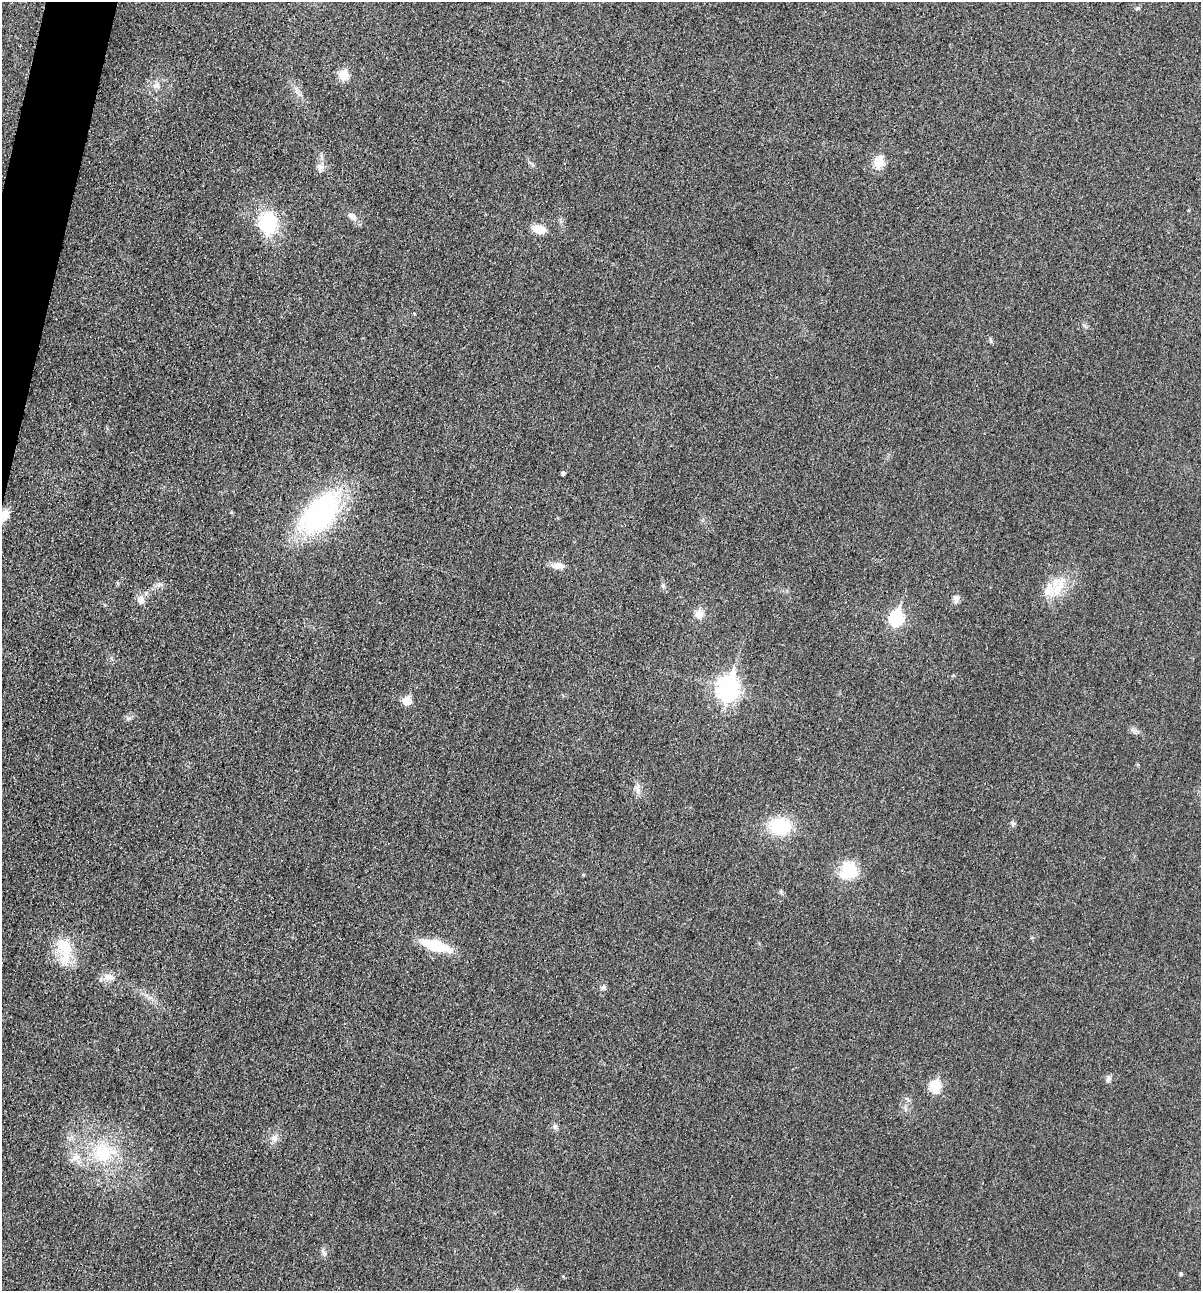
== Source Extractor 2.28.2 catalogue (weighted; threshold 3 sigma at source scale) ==
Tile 11 of 4 x 4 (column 3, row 3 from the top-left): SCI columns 2543-3741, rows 1308-2596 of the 5206 x 5195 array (HDU 1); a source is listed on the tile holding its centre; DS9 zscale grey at full resolution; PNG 1203 x 1293 px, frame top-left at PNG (2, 2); no overlay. Shown black and unused: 2% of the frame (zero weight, under 3 of 4 exposures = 2% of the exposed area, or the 3 px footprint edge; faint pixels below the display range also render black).
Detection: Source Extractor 2.28.2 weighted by HDU 2 'WHT'; one run over the whole footprint, this tile lists its part. Background 0.0289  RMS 0.0059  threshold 0.0264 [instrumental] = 3 sigma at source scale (4.5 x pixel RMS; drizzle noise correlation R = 1.50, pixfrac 1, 0.05/0.05 arcsec/px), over >= 5 px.
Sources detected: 42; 2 inside a brighter listed object's ellipse — not listed separately; the other 40 listed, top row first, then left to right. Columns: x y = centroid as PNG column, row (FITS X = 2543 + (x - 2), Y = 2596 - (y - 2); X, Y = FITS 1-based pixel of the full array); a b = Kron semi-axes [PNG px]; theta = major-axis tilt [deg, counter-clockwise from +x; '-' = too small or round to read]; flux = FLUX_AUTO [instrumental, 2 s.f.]
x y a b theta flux
1138 8 6 5 - 0.97
344 75 6 6 - 25
157 85 10 8 -23 2.9
879 162 6 6 - 32
320 166 11 8 -31 2.8
352 216 12 7 -38 3.5
268 223 27 21 82 31
539 229 11 7 -17 10
991 340 9 3 -79 0.98
563 473 4 4 - 1.4
320 513 42 24 48 120
4 515 14 9 66 5.7
558 566 15 8 -4 4.1
663 586 7 4 -71 0.99
1048 590 34 22 40 17
956 599 12 7 80 2.4
141 600 8 8 - 4.4
699 614 11 9 86 5.1
896 617 8 7 - 88
728 688 10 8 78 340
407 701 6 6 - 14
129 718 7 4 18 1.1
638 789 16 5 89 2.9
1013 823 7 5 -87 1.3
780 826 18 15 -5 34
849 870 20 17 47 22
583 875 4 4 - 0.61
64 946 24 17 -53 18
436 946 25 9 -17 27
109 977 12 9 1 4.6
604 987 7 5 -44 1.2
1108 1079 9 6 83 2
935 1086 6 6 - 33
907 1099 8 4 -34 1.3
555 1127 7 6 - 1.4
275 1138 10 8 -90 3.1
104 1152 31 29 -39 36
323 1252 11 5 -57 1.7
1181 1274 5 4 - 1
563 1276 5 3 - 0.54
Overlapping masked pixels (flux is a lower limit): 1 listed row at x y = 4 515
Isophote crosses this tile's border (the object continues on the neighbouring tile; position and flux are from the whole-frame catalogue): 1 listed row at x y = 4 515
Unlisted compact peaks at least as high as the median listed source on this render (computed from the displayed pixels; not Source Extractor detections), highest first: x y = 781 892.